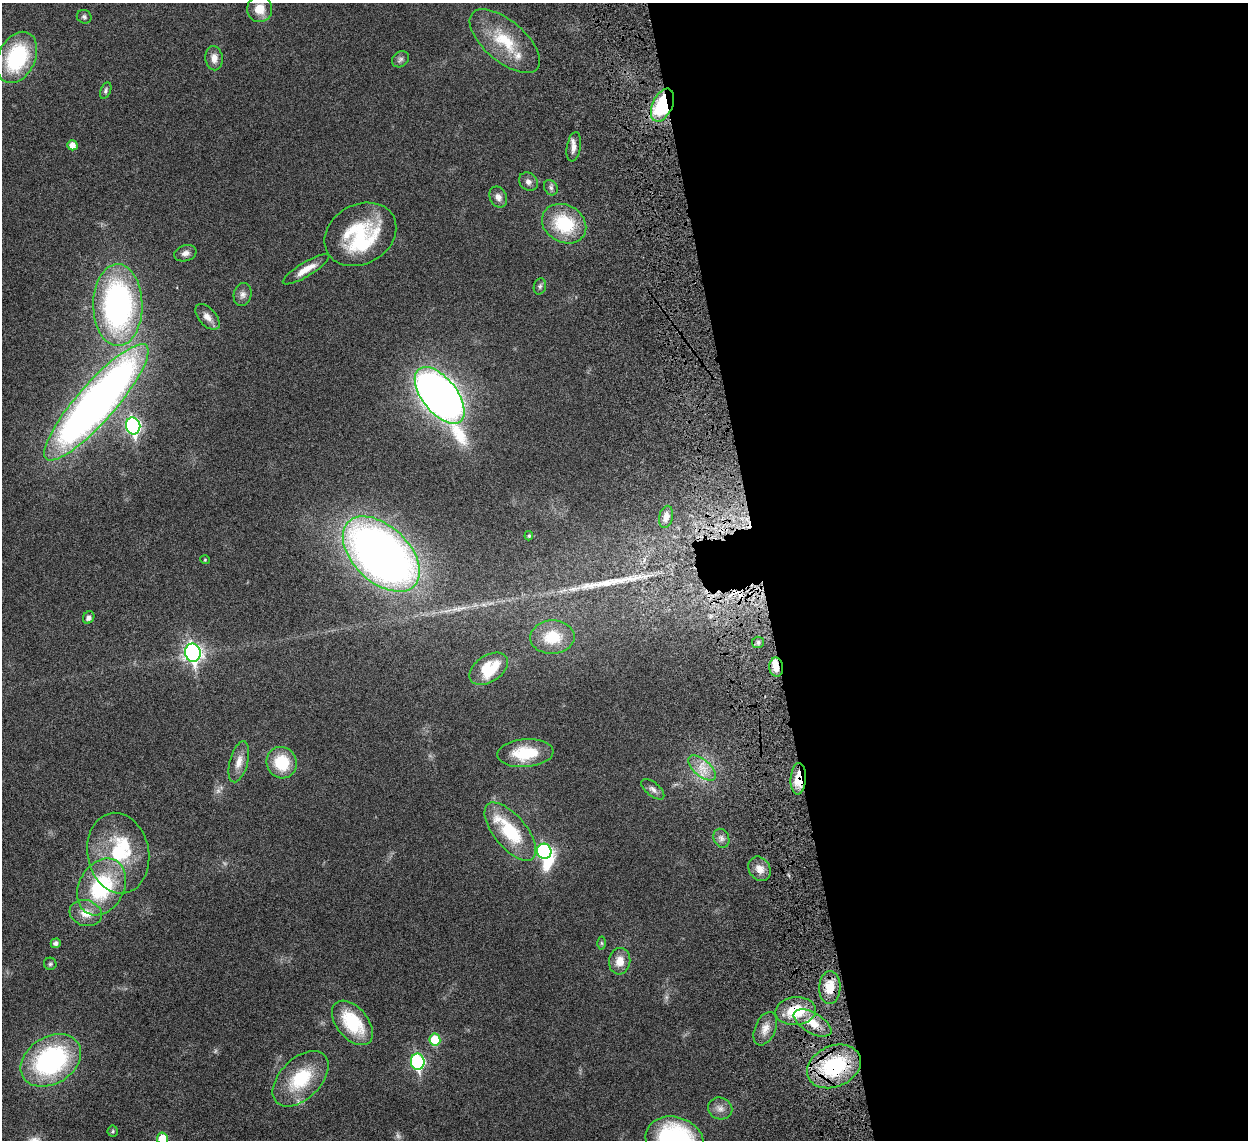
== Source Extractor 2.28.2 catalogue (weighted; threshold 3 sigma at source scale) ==
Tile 8 of 4 x 4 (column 4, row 2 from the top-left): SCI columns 3826-5071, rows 2632-3769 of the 5157 x 5153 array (HDU 1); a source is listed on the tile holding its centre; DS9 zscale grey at full resolution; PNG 1250 x 1142 px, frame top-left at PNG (2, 3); each listed source drawn as its Kron ellipse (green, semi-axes under 4 px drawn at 4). Shown black and unused: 40% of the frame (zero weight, under 6 of 12 exposures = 7% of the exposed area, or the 3 px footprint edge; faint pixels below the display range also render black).
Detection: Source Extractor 2.28.2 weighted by HDU 2 'WHT'; one run over the whole footprint, this tile lists its part. Background 0.0352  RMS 0.0025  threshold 0.0103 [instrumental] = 3 sigma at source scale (4.09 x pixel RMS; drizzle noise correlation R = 1.36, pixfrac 0.8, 0.05/0.05 arcsec/px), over >= 5 px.
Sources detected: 75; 3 too faint to see at this stretch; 3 inside a brighter object's white glare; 1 long thin detection or spike segment (spike, bleed or trail) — neither listed nor drawn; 3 inside a brighter listed object's ellipse — not listed separately; the other 65 listed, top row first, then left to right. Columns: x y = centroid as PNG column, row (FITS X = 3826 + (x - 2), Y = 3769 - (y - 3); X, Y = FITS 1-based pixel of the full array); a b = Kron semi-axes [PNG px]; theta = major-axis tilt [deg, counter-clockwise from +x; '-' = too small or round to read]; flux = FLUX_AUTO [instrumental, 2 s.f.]
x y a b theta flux
260 9 13 12 - 3.5
84 17 7 6 - 0.55
505 41 43 20 -41 10
17 57 27 18 64 20
214 58 12 8 -86 1.7
400 59 9 7 37 0.73
106 91 8 5 67 0.5
662 105 17 10 65 18
72 145 5 5 - 1.9
574 147 15 7 80 1.4
528 182 10 8 -42 1
551 188 8 6 -60 0.66
498 197 11 8 -66 1.2
564 224 23 18 -29 12
360 234 38 29 29 16
185 253 11 8 17 1.1
306 269 27 7 31 2.8
540 286 8 6 74 0.53
243 295 11 9 78 1.1
118 305 41 24 -89 60
207 317 15 8 -47 1.7
440 395 33 17 -52 210
96 402 75 19 49 170
133 426 8 7 - 50
666 517 11 7 77 1.6
529 536 5 4 - 0.29
381 554 46 28 -43 180
205 560 5 3 - 0.18
89 618 6 5 - 0.78
552 637 22 16 3 6.1
758 642 6 5 - 0.49
193 653 9 8 - 73
776 667 9 7 -83 2.2
489 669 21 13 33 9.1
525 753 28 14 5 8.4
239 762 21 9 75 2.3
282 763 16 15 - 8.2
702 768 16 8 -41 2.7
798 779 16 7 87 5.1
653 789 14 6 -40 1
510 832 35 16 -50 12
721 838 10 7 -65 1
544 851 7 7 - 35
118 853 40 30 -79 16
760 869 13 10 -57 2
101 887 30 22 61 20
86 913 16 13 -17 3.1
56 943 5 4 - 0.9
602 943 6 4 -89 0.32
620 961 13 10 81 2.7
50 964 6 6 - 0.43
830 988 16 10 88 3.6
796 1011 20 14 4 7.6
352 1023 26 15 -50 11
813 1023 21 10 -30 3.5
765 1029 18 10 67 2.3
435 1040 6 5 - 8.5
51 1060 32 23 32 36
418 1062 8 6 -82 31
834 1066 28 20 23 18
301 1079 34 20 45 12
720 1108 12 11 - 1.5
113 1131 5 5 - 0.32
162 1138 5 5 - 5.3
674 1140 29 23 -16 37
Overlapping masked pixels (flux is a lower limit): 6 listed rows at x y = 662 105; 776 667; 798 779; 830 988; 796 1011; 834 1066
Isophote crosses this tile's border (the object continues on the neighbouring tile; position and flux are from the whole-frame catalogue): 2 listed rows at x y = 162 1138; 674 1140